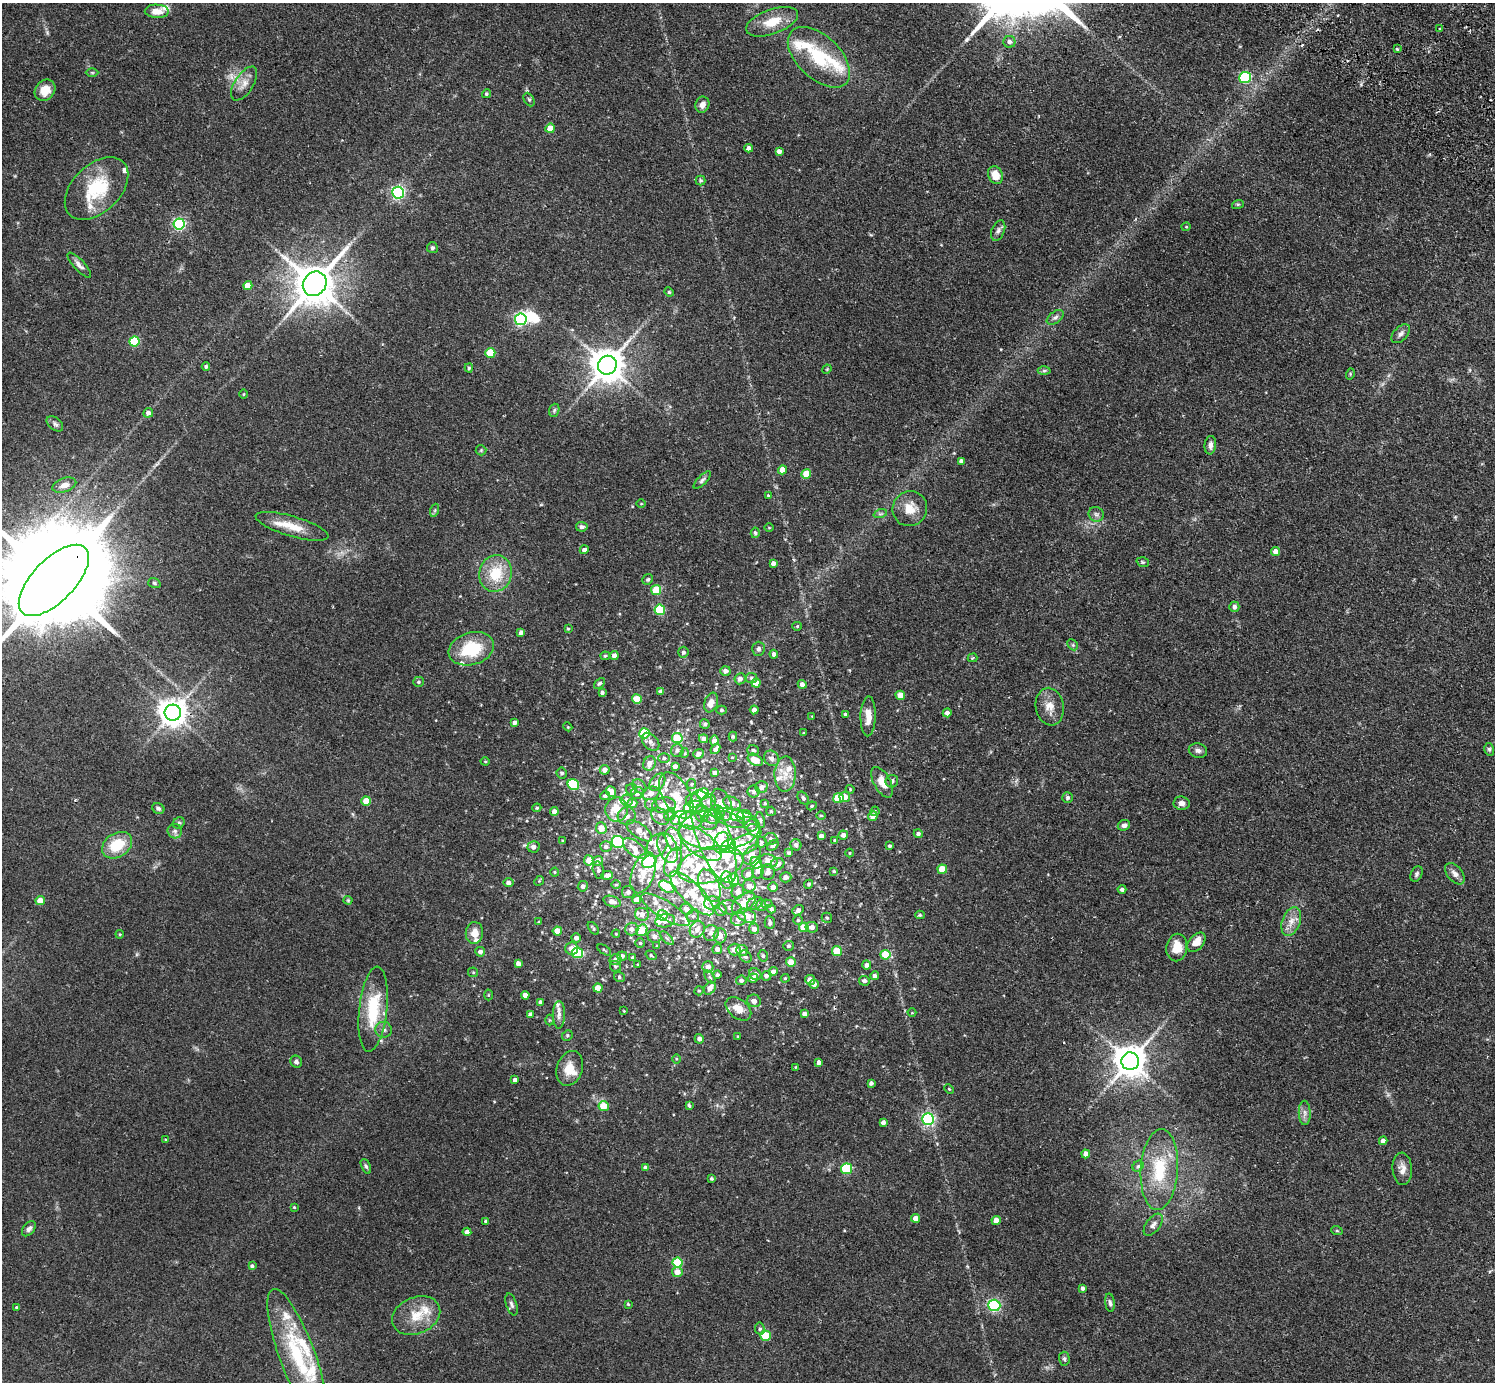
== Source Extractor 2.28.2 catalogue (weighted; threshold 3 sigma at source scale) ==
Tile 10 of 4 x 4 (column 2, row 3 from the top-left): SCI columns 1533-3025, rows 1724-3103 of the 6053 x 6064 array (HDU 1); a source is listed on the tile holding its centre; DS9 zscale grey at full resolution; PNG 1497 x 1384 px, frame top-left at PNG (2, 3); each listed source drawn as its Kron ellipse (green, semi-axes under 4 px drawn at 4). Shown black and unused: <1% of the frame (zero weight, under 2 of 3 exposures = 3% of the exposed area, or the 3 px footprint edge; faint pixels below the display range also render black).
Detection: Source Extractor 2.28.2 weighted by HDU 2 'WHT'; one run over the whole footprint, this tile lists its part. Background 0.0814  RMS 0.0058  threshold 0.026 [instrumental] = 3 sigma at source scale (4.5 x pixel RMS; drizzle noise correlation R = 1.50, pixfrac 1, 0.05/0.05 arcsec/px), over >= 5 px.
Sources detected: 491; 5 inside a brighter object's white glare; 2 cosmic-ray / hot-pixel residue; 1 long thin detection or spike segment (spike, bleed or trail) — neither listed nor drawn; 81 inside a brighter listed object's ellipse — not listed separately; the other 402 listed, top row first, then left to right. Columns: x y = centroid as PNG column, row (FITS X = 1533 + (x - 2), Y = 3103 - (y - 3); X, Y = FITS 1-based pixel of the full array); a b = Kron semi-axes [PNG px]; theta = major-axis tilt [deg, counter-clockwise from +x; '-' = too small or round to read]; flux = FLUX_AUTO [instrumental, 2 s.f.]
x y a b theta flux
157 11 12 6 -1 5.8
772 22 27 12 20 13
1440 29 3 2 - 1
1009 42 6 6 - 2.1
1397 49 3 3 - 2.4
819 57 38 21 -43 30
92 73 6 4 -1 0.69
1245 77 6 5 - 58
244 83 19 9 57 5.2
45 90 11 9 47 6.9
486 94 4 4 - 0.92
529 100 7 5 -62 0.95
702 105 8 7 - 2.7
550 128 4 4 - 8.4
749 148 4 4 - 2.3
779 151 4 4 - 2.1
995 175 9 7 -68 7.3
701 180 5 5 - 0.94
96 188 37 24 44 30
398 193 6 6 - 110
1238 204 6 4 18 0.75
179 224 6 5 - 82
1186 227 4 4 - 0.55
998 230 11 6 67 1.9
432 248 5 5 - 1.2
79 265 16 5 -47 2.5
315 284 13 11 49 1800
248 286 4 4 - 8.2
669 292 5 4 - 0.64
1055 317 9 5 36 1.7
521 319 6 6 - 99
1401 334 11 6 45 2.2
134 341 5 5 - 29
490 353 5 5 - 20
607 365 9 9 - 1200
206 367 4 4 - 1.1
469 368 4 4 - 0.91
827 369 5 4 - 0.5
1044 371 6 4 1 0.99
1350 374 6 3 74 0.54
244 394 5 3 - 0.47
554 410 7 5 69 0.97
148 413 5 4 - 2.4
55 424 9 6 -39 1.6
1210 445 9 6 83 2.5
481 450 5 5 - 0.79
961 461 4 4 - 2.2
782 470 4 4 - 6.1
806 474 5 5 - 12
702 480 11 4 45 1.3
64 485 12 7 19 3.9
768 495 3 3 - 0.53
641 504 5 3 - 0.49
910 509 18 17 - 9.2
435 510 6 4 71 0.89
880 514 7 4 18 1
1096 514 8 7 - 1.6
292 526 38 10 -16 11
582 527 6 5 - 1.4
769 528 5 3 - 0.44
755 533 5 4 - 0.8
584 550 4 4 - 2.3
1276 551 4 4 - 4
1143 562 6 4 -19 0.81
773 563 4 4 - 2.1
495 574 18 16 74 17
648 579 5 5 - 0.94
54 580 45 21 46 19000
154 583 6 5 - 0.95
656 590 5 5 - 18
1234 607 5 5 - 2
660 610 5 5 - 31
797 626 5 4 - 0.58
568 629 4 4 - 0.65
521 632 4 4 - 2.4
1073 645 6 4 -46 0.92
471 649 23 16 17 25
758 649 7 6 - 1.6
683 652 5 5 - 1.7
774 654 4 4 - 2.1
614 655 4 4 - 2.7
605 656 5 4 - 0.75
972 658 5 3 - 0.81
725 671 5 5 - 2.7
751 678 5 5 - 1.2
740 679 5 5 - 2.7
419 682 5 5 - 0.88
599 683 6 4 44 0.81
756 683 4 4 - 5.7
802 684 4 4 - 2.4
661 691 4 4 - 2
602 692 4 3 - 1.4
900 695 5 4 - 7
637 699 5 4 - 13
711 703 10 6 71 5.1
1050 707 19 14 -80 7.2
722 710 5 4 - 0.94
754 710 4 4 - 2.2
173 713 8 8 - 660
947 713 4 4 - 2.2
846 714 3 3 - 1.4
812 716 3 3 - 0.39
868 716 20 7 88 6.5
514 723 4 4 - 2.2
705 724 5 4 - 1.1
568 727 4 3 - 0.48
645 733 5 5 - 30
804 733 3 3 - 0.53
733 736 5 4 - 0.86
677 738 5 5 - 16
704 739 5 4 - 2.3
714 741 5 4 - 2.5
651 742 10 7 -48 2.3
715 749 5 4 - 1.8
1489 749 6 5 - 0.97
677 750 6 6 - 1.7
753 750 6 5 - 1.4
1198 751 9 7 -16 1.9
685 753 5 3 - 0.48
698 754 5 5 - 2.5
732 757 4 4 - 0.67
664 758 5 5 - 1.2
771 758 8 7 - 2.6
755 760 8 5 -32 8.1
485 761 4 4 - 0.51
649 763 7 6 - 3.8
675 766 4 4 - 2.2
605 770 5 5 - 3.4
562 773 5 5 - 1.2
715 773 4 4 - 3
785 774 17 10 88 7
892 781 6 6 - 1.6
657 782 10 6 53 4.8
882 782 17 8 -61 6.7
573 784 6 5 - 30
692 784 5 4 - 0.63
639 786 8 6 -45 1.9
761 787 6 5 - 2.7
632 789 5 5 - 0.96
850 789 4 4 - 0.58
611 792 5 5 - 7
754 792 6 6 - 1.4
637 793 6 6 - 3.1
651 793 9 6 19 5.5
703 794 6 5 - 37
605 796 5 4 - 1.4
676 796 25 13 -61 19
845 797 5 5 - 5.3
1068 797 5 5 - 1.1
803 798 7 5 -54 1.4
838 798 5 5 - 19
627 800 6 5 - 2.8
366 801 5 4 - 11
693 801 7 6 - 4.6
709 802 8 7 - 2.7
632 803 5 4 - 4.3
732 803 9 6 -22 3.2
765 803 3 2 - 0.61
1182 803 8 7 - 2.3
651 805 6 5 - 1.5
664 805 12 7 6 5.8
722 805 16 10 -70 7.9
812 806 5 4 - 0.65
694 807 10 6 10 11
158 808 6 5 - 1.4
537 808 4 3 - 0.72
616 810 12 11 - 9.7
554 811 4 4 - 2.7
771 811 5 4 - 0.52
875 811 5 4 - 0.98
717 812 7 6 - 8
702 814 8 7 - 4.5
670 815 6 5 - 1.3
737 815 6 5 - 7.3
821 815 4 3 - 0.5
627 816 9 8 - 2.8
660 816 10 7 -40 2.8
744 816 7 6 - 3.7
873 816 5 4 - 3.6
712 817 8 6 -9 3.7
679 818 8 6 32 9.3
691 820 11 9 -3 11
730 820 16 7 -20 3.9
760 820 8 4 -77 0.96
179 823 6 5 - 0.96
709 823 8 7 - 2.3
750 824 8 6 -44 2.1
1124 825 6 5 - 1.9
601 828 6 5 - 5.8
719 829 40 20 3 27
754 830 8 5 -35 4.9
175 831 7 7 - 1.6
639 831 15 7 -36 5.4
918 834 4 4 - 1.4
843 835 5 4 - 2.4
821 836 4 4 - 2.7
713 837 49 16 -70 34
674 839 12 8 -70 4.4
771 839 6 6 - 1.8
835 840 4 3 - 0.72
563 841 4 3 - 0.46
618 842 6 6 - 67
761 842 5 5 - 0.94
700 843 25 12 -36 12
721 843 11 7 73 5.3
117 845 16 12 33 17
657 845 12 9 58 5
744 845 15 9 22 14
773 845 6 4 40 1.5
796 845 6 5 - 1.8
728 846 8 6 30 38
890 846 4 4 - 1
533 847 6 5 - 2.7
606 847 6 5 - 1.9
668 848 16 9 -69 5.6
635 849 14 7 -39 5.3
789 853 4 3 - 0.98
850 853 4 3 - 0.44
752 855 11 7 48 4.7
589 860 5 5 - 5.5
598 861 5 5 - 2.4
649 861 8 5 30 43
768 861 9 6 -13 5.5
673 862 15 8 71 9.4
756 863 6 5 - 9.3
777 864 7 6 - 3.2
710 865 34 17 14 23
942 869 5 4 - 10
598 870 9 5 -78 1.4
758 870 8 5 78 3.3
834 871 4 3 - 0.54
555 872 4 4 - 0.63
768 872 8 7 - 3.3
643 873 21 11 71 9.3
748 874 6 6 - 2.9
1416 874 8 5 65 1.2
1455 874 12 7 -51 3
607 875 6 4 10 2.7
786 877 6 5 - 2.7
734 879 6 5 - 14
727 880 9 6 -85 2
539 881 5 4 - 0.62
508 882 5 4 - 2.2
809 884 5 4 - 0.9
616 885 4 3 - 0.51
583 886 5 5 - 2.1
709 886 17 10 -67 7.9
749 886 6 6 - 3.1
667 887 8 5 -32 16
773 887 5 4 - 2.8
1122 889 4 4 - 1.5
738 891 7 6 - 3.4
628 892 6 6 - 2.1
692 893 29 10 -45 12
348 900 4 4 - 0.61
637 900 4 4 - 4.8
40 901 4 4 - 9.7
612 901 9 5 -20 3.4
712 903 8 6 10 2.2
744 903 13 8 38 6.9
755 903 8 6 29 1.7
766 904 6 4 -5 0.8
761 906 5 5 - 2.6
730 908 11 7 -12 2.6
686 909 6 5 - 3.4
771 909 4 4 - 1.5
665 910 28 9 -32 5.7
721 910 6 5 - 2.7
798 910 6 4 37 2.4
642 914 7 6 - 3
662 915 5 5 - 6.9
920 915 4 4 - 0.76
693 916 6 6 - 1.2
747 916 10 6 -21 6.3
827 918 5 5 - 0.77
738 919 7 7 - 2.5
798 920 5 5 - 0.85
665 921 10 6 10 4.1
1291 921 15 9 68 5.2
539 922 3 3 - 0.57
770 923 6 5 - 1.7
804 927 5 5 - 13
812 927 6 5 - 3
593 928 7 3 -52 0.91
632 929 6 6 - 3
697 929 8 7 - 2.7
754 929 5 5 - 3.1
642 930 6 5 - 20
557 931 4 4 - 7.9
474 933 11 8 84 5.3
711 933 8 7 - 2.7
120 934 4 4 - 0.57
616 934 4 4 - 0.5
654 936 7 6 - 2.7
720 936 7 6 - 4.5
576 938 5 4 - 3.1
667 938 8 3 -45 0.99
1196 942 11 7 49 5.2
640 943 4 4 - 0.77
657 946 4 3 - 0.47
788 946 5 5 - 1.2
572 948 6 6 - 4.1
1177 948 14 10 80 8.9
717 949 5 5 - 2.2
604 950 8 3 -34 0.7
734 950 6 6 - 3.7
742 950 6 5 - 3
837 951 5 5 - 14
480 952 5 5 - 2.4
578 953 5 5 - 39
651 955 6 4 -34 0.79
885 955 5 5 - 16
622 956 5 4 - 2.3
763 956 6 4 -74 1.2
746 957 7 5 -43 1.4
633 958 4 4 - 1.8
616 960 6 5 - 3
791 962 5 5 - 7.2
518 963 4 4 - 2.4
638 965 3 3 - 0.55
867 965 4 4 - 2.1
615 966 6 5 - 0.93
708 967 5 5 - 2.6
473 972 5 4 - 0.73
773 972 4 4 - 3.2
755 974 6 5 - 2.1
717 975 4 4 - 1.1
766 976 5 5 - 2.3
875 976 4 4 - 2.1
619 977 5 5 - 1
710 977 7 4 -53 0.8
753 978 5 4 - 2.9
785 978 4 3 - 0.52
741 980 5 5 - 1.7
810 980 5 5 - 4.3
864 981 5 5 - 1.7
814 984 4 4 - 2.2
598 988 4 4 - 7.4
710 988 7 5 50 3.7
699 991 5 4 - 0.67
489 995 5 3 - 0.52
525 995 4 4 - 3
754 1001 7 6 - 2.4
541 1002 4 3 - 1.7
373 1009 43 14 84 27
738 1009 14 9 -38 5.8
624 1011 3 2 - 0.4
912 1013 4 3 - 0.43
530 1014 4 4 - 1.5
805 1014 4 4 - 2.2
559 1015 14 6 89 2.7
550 1020 5 3 - 0.53
384 1030 8 8 - 1.8
567 1035 6 5 - 0.86
738 1036 4 2 - 0.43
699 1039 5 4 - 2.1
676 1059 5 3 - 0.56
1130 1061 9 9 - 1000
296 1062 6 5 - 1.4
819 1062 4 4 - 2.2
795 1067 3 3 - 0.51
570 1068 18 13 72 9
515 1080 4 4 - 2.2
871 1083 4 4 - 1.7
949 1089 5 3 - 0.59
604 1106 5 5 - 12
689 1106 4 3 - 1
1305 1113 12 6 -89 2.5
928 1119 6 6 - 99
883 1122 4 4 - 2.1
166 1140 4 3 - 0.55
1383 1141 4 4 - 2.3
1086 1154 4 4 - 3.1
366 1166 8 4 -65 1.1
1138 1166 6 5 - 0.92
645 1168 4 4 - 2.2
846 1169 5 5 - 39
1159 1169 40 18 86 29
1402 1169 16 9 -86 4.4
712 1179 3 3 - 0.88
294 1207 3 3 - 0.56
916 1218 4 4 - 5.5
996 1220 4 4 - 5.6
486 1221 4 4 - 1.3
1153 1225 13 7 52 2.6
29 1229 8 5 49 1.9
1337 1231 6 3 -19 0.61
467 1232 4 4 - 2.6
678 1263 5 5 - 29
252 1266 4 4 - 1.1
677 1272 5 5 - 5.2
1082 1288 4 3 - 1.4
1110 1303 9 5 -84 1.4
511 1304 11 5 -71 1.5
628 1304 4 3 - 0.65
994 1305 6 6 - 78
17 1308 3 3 - 0.88
416 1316 25 18 23 13
760 1329 6 5 - 1.1
765 1336 5 5 - 24
297 1355 69 18 -70 40
1064 1359 7 5 -87 1.1
Overlapping masked pixels (flux is a lower limit): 1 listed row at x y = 54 580
Isophote crosses this tile's border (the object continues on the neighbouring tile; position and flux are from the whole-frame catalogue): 1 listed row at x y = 54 580
Unlisted compact peaks at least as high as the median listed source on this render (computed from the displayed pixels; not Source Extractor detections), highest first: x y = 966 40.